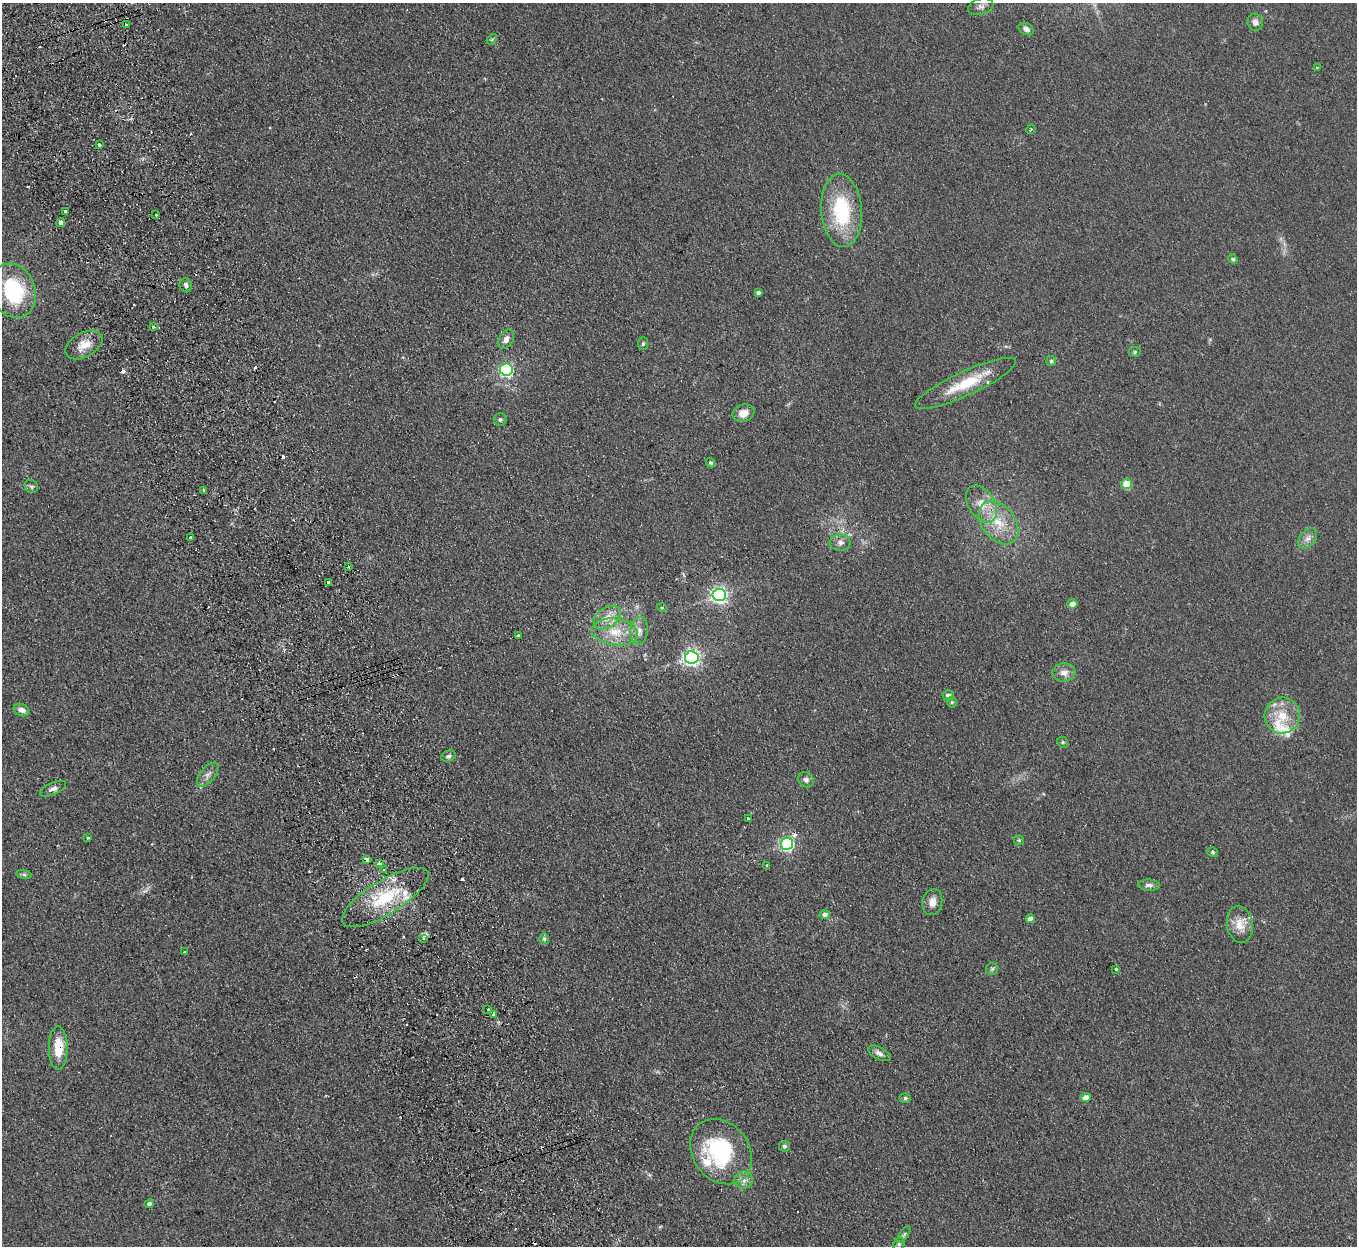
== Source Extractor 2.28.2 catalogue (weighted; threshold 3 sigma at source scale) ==
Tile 11 of 4 x 4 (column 3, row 3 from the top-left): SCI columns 2767-4121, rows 1420-2663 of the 5532 x 5451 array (HDU 1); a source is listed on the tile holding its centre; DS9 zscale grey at full resolution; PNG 1359 x 1248 px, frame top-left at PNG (2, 3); each listed source drawn as its Kron ellipse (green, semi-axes under 4 px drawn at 4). Shown black and unused: <1% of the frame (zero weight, under 2 of 3 exposures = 3% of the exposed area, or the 3 px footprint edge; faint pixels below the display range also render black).
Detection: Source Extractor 2.28.2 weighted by HDU 2 'WHT'; one run over the whole footprint, this tile lists its part. Background 0.103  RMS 0.011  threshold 0.0513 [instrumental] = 3 sigma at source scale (4.5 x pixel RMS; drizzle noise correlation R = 1.50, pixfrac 1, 0.05/0.05 arcsec/px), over >= 5 px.
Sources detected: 110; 16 cosmic-ray / hot-pixel residue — neither listed nor drawn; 6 inside a brighter listed object's ellipse — not listed separately; the other 88 listed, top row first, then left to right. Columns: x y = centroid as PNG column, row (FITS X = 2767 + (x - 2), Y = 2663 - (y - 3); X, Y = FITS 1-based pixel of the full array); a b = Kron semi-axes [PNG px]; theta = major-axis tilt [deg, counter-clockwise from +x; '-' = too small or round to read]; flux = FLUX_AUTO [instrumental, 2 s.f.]
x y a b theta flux
981 7 13 8 16 5.6
1255 22 8 7 - 5.3
126 25 3 3 - 5.2
1026 29 8 5 -27 4.5
492 39 6 3 44 1.4
1317 67 3 2 - 1.1
1031 129 5 3 - 1.3
99 144 3 3 - 13
65 211 3 3 - 3.1
841 211 36 20 -86 81
156 215 3 3 - 1.6
61 223 4 4 - 8.1
1233 259 5 4 - 2.4
186 285 7 6 - 4.1
13 291 28 22 -70 88
758 293 4 3 - 3.3
153 326 3 3 - 3.2
506 339 10 7 60 6
643 344 6 5 - 2.2
84 345 20 12 29 17
1135 352 6 5 - 1.7
1051 361 5 5 - 1.6
506 370 6 6 - 190
966 383 55 12 25 42
744 413 11 8 18 11
500 419 6 6 - 2.7
711 463 5 4 - 2.3
1127 484 5 5 - 35
31 486 7 6 - 2.5
204 490 3 3 - 3.3
981 504 20 13 -57 19
999 523 24 16 -52 32
190 537 3 3 - 2
1308 538 11 7 50 6.2
840 543 10 8 0 5.4
349 567 3 3 - 1.2
328 582 3 3 - 4.2
719 595 6 6 - 380
1072 604 5 4 - 8.3
662 608 5 3 - 1.1
607 618 15 9 35 13
639 631 14 9 84 7.8
615 632 23 13 -8 25
518 635 3 3 - 1.4
692 657 7 6 - 400
1064 673 11 9 5 7.6
948 695 5 5 - 4.5
952 702 5 5 - 1.7
22 710 8 6 -20 5.2
1282 716 18 17 - 27
1063 742 6 5 - 1.7
449 756 7 5 25 3.1
208 775 14 7 51 6.2
806 780 8 7 - 4
53 789 14 6 24 4.6
748 819 3 3 - 3.4
88 838 3 3 - 1.5
1019 840 5 5 - 1.4
787 844 6 6 - 230
1212 852 5 4 - 1.6
366 859 4 3 - 20
379 863 4 3 - 8.9
767 866 4 3 - 4.6
384 869 4 3 - 2.3
24 874 8 4 -9 2.1
1149 885 10 5 -3 4.1
385 897 49 17 31 62
932 902 13 10 77 8.7
825 914 5 4 - 4.6
1030 919 4 4 - 5.6
1240 924 18 13 -81 15
424 939 5 4 - 2.3
544 939 5 5 - 2.2
184 952 3 2 - 1.3
992 969 6 6 - 2
1116 969 3 3 - 1.3
488 1009 3 2 - 2.1
494 1014 3 3 - 15
58 1048 22 9 -90 25
879 1053 12 6 -28 5.4
905 1098 5 5 - 2
1086 1098 5 4 - 12
784 1146 5 5 - 2.4
721 1152 35 28 -53 120
744 1180 9 8 - 6
149 1204 5 4 - 4
904 1234 9 4 56 2.5
899 1244 7 5 48 2.1
Overlapping masked pixels (flux is a lower limit): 2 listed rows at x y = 366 859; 58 1048